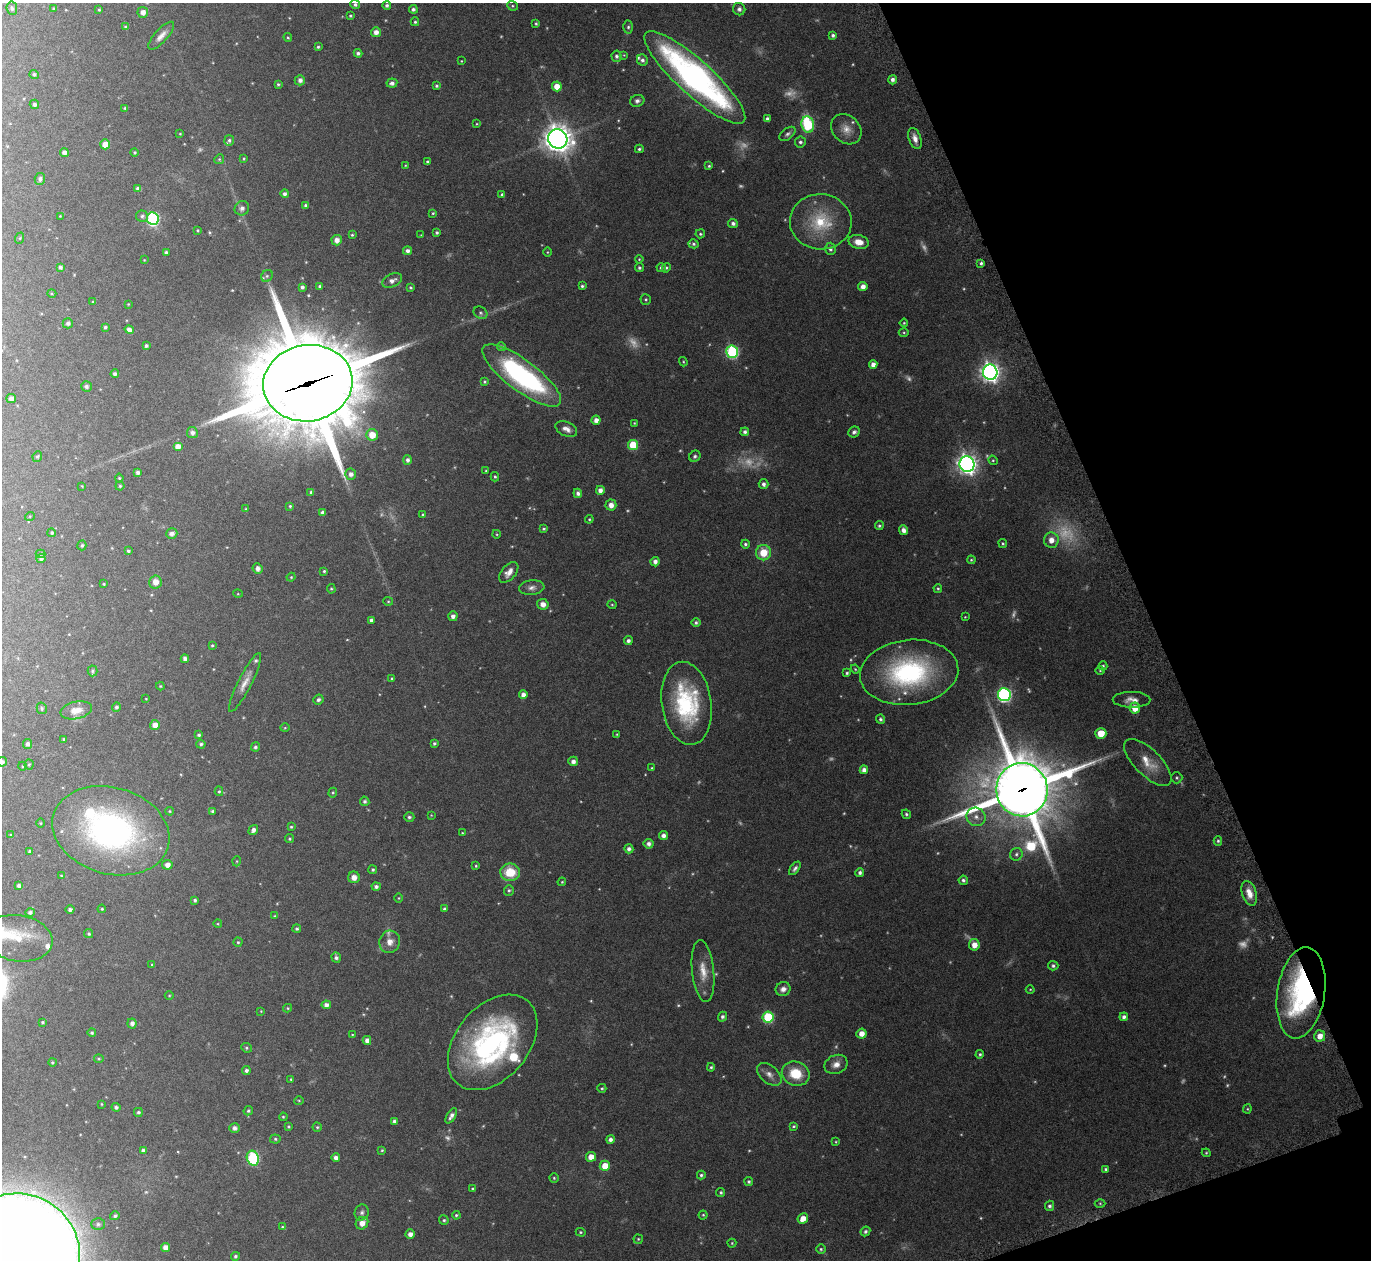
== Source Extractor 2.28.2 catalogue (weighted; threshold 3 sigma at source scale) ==
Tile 12 of 4 x 4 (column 4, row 3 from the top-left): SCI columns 4149-5517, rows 1450-2707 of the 5561 x 5540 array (HDU 1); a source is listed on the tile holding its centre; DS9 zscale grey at full resolution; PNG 1373 x 1262 px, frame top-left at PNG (2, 3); each listed source drawn as its Kron ellipse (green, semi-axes under 4 px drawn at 4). Shown black and unused: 18% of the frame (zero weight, under 5 of 9 exposures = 4% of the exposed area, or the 3 px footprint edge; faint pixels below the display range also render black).
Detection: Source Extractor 2.28.2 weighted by HDU 2 'WHT'; one run over the whole footprint, this tile lists its part. Background 0.0837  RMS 0.0035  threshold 0.0144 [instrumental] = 3 sigma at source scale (4.09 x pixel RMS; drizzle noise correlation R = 1.36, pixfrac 0.8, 0.05/0.05 arcsec/px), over >= 5 px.
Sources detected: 400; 36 too faint to see at this stretch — neither listed nor drawn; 9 inside a brighter listed object's ellipse — not listed separately; the other 355 listed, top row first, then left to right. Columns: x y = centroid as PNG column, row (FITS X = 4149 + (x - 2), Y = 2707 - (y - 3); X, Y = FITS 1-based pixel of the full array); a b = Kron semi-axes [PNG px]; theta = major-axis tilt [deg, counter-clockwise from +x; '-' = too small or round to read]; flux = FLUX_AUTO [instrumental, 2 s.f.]
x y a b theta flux
355 4 5 4 - 0.71
387 5 4 4 - 0.67
512 6 5 4 - 0.44
12 8 7 5 -82 0.59
53 8 4 4 - 0.38
413 9 4 4 - 0.89
739 9 6 6 - 1
99 10 4 3 - 0.36
143 12 5 5 - 1.9
350 16 4 4 - 0.42
415 22 4 4 - 0.48
536 24 3 3 - 0.42
126 27 4 3 - 0.63
628 27 6 5 - 0.6
376 32 5 5 - 2
833 35 4 3 - 0.79
161 36 18 6 48 2.2
288 37 4 4 - 0.39
318 47 3 3 - 0.47
358 53 4 4 - 0.8
624 55 4 4 - 0.26
616 56 5 5 - 0.84
642 60 6 5 - 0.89
461 61 3 2 - 0.23
34 74 4 4 - 0.6
695 78 66 17 -42 120
300 80 5 5 - 1.3
892 80 5 4 - 1
392 83 5 4 - 1
278 84 3 3 - 0.39
436 86 4 4 - 0.54
557 86 5 4 - 3.7
637 101 7 6 - 0.95
34 104 5 4 - 0.8
125 108 4 3 - 0.45
768 119 4 4 - 1.1
476 124 4 3 - 0.28
808 124 8 6 -80 27
846 129 17 13 -45 3.5
180 134 4 3 - 0.24
788 134 9 5 37 0.89
915 138 11 6 -70 2
558 139 10 9 - 390
229 140 5 5 - 0.64
800 142 5 5 - 0.7
105 144 5 5 - 3.8
639 149 4 3 - 0.52
64 152 4 4 - 1.4
135 152 4 4 - 0.38
219 159 5 4 - 0.37
244 159 4 3 - 0.36
427 162 3 3 - 0.57
405 165 4 3 - 0.23
709 166 4 4 - 0.42
40 179 6 5 - 0.79
138 189 4 4 - 1.1
285 194 4 4 - 0.92
502 194 4 3 - 0.63
306 205 4 3 - 0.7
242 208 7 7 - 1.4
433 213 3 3 - 0.32
60 216 3 3 - 0.22
142 216 6 5 - 0.7
153 219 6 6 - 41
821 222 31 27 -5 16
733 223 5 4 - 0.95
198 230 3 3 - 0.32
437 233 3 3 - 0.62
700 234 5 4 - 0.49
352 235 3 3 - 0.4
421 235 4 4 - 0.24
20 238 6 3 71 0.33
337 240 5 5 - 2
859 242 10 7 -12 3.6
693 244 5 4 - 0.55
830 249 6 5 - 0.89
407 251 4 4 - 1.2
547 252 4 3 - 0.27
166 253 4 3 - 0.87
639 259 4 3 - 0.3
144 260 3 3 - 0.21
981 263 3 3 - 0.63
60 267 4 4 - 0.87
639 268 4 4 - 0.6
661 268 5 4 - 0.68
666 268 5 4 - 0.4
267 276 6 5 - 0.6
392 280 10 6 23 1.8
320 286 4 3 - 0.62
582 286 4 3 - 0.58
302 287 4 3 - 0.77
410 287 3 3 - 0.39
863 287 5 4 - 2
52 294 5 3 - 0.3
646 299 5 5 - 0.46
93 302 4 3 - 0.4
128 304 4 3 - 0.23
481 313 7 6 - 0.7
68 323 5 5 - 0.92
904 323 4 4 - 0.37
105 327 4 4 - 0.53
129 330 5 4 - 1.5
904 332 5 3 - 0.36
146 346 3 3 - 0.63
501 346 4 4 - 0.53
732 352 6 6 - 41
683 362 5 3 - 0.31
873 365 4 4 - 1.9
990 372 8 7 - 180
115 374 4 4 - 0.86
522 375 47 15 -37 60
484 382 4 4 - 0.44
308 383 45 38 10 4900
86 386 5 5 - 0.83
11 398 4 4 - 1.6
596 420 4 4 - 2
634 423 4 3 - 0.26
566 429 11 7 -24 2
745 432 4 4 - 0.91
854 432 6 5 - 0.83
192 433 6 5 - 1.2
372 435 6 5 - 5.1
633 445 5 5 - 11
178 446 5 4 - 2.2
37 456 5 5 - 0.45
695 456 6 5 - 0.67
408 460 5 4 - 1
993 460 5 4 - 0.38
967 464 8 7 - 190
486 471 4 3 - 0.29
138 472 4 4 - 0.99
351 474 5 5 - 1.5
495 477 5 3 - 0.45
119 478 4 4 - 0.39
763 484 5 5 - 1
82 486 4 4 - 0.23
120 486 4 4 - 0.42
600 490 4 4 - 1.6
311 492 3 3 - 0.47
578 493 5 4 - 1.1
611 505 5 5 - 2.2
290 506 4 4 - 0.45
246 509 3 2 - 0.22
323 512 4 4 - 0.98
423 515 4 3 - 0.34
30 516 5 3 - 0.27
589 519 4 4 - 0.33
879 526 4 4 - 0.52
544 529 4 4 - 0.44
904 530 5 4 - 1.8
52 533 4 4 - 0.48
172 533 6 5 - 1.2
496 534 4 3 - 0.28
1051 540 7 7 - 2.8
1003 543 4 4 - 0.41
745 544 4 4 - 0.62
82 545 5 4 - 0.52
128 551 4 3 - 0.51
763 553 7 7 - 6.3
40 554 5 4 - 0.41
41 558 4 4 - 0.82
971 560 4 3 - 0.36
655 562 5 4 - 1.4
257 569 5 5 - 1.5
324 571 3 3 - 0.43
509 572 12 7 49 2.3
291 577 4 4 - 0.35
155 582 6 6 - 2.7
104 584 3 3 - 0.29
532 588 13 7 5 1.5
938 588 4 3 - 0.4
331 589 5 4 - 0.38
238 594 5 3 - 0.25
388 601 5 4 - 0.38
543 604 6 5 - 2.1
612 605 4 4 - 0.33
453 616 5 4 - 1.4
965 617 3 3 - 0.23
371 620 4 4 - 0.83
696 623 5 4 - 0.68
628 641 4 4 - 1.1
212 645 4 3 - 0.39
185 659 4 4 - 1.4
1103 666 4 4 - 0.47
855 669 5 3 - 0.31
92 671 5 5 - 0.5
1100 671 5 3 - 0.3
909 672 49 32 6 48
847 673 4 3 - 0.52
392 679 4 4 - 0.49
245 682 33 6 63 3.2
160 686 4 4 - 0.32
523 695 4 4 - 1.6
1004 695 6 6 - 65
146 699 3 2 - 0.21
318 700 5 5 - 0.73
1132 700 19 8 -1 2.5
687 703 42 25 -81 31
116 707 5 4 - 0.72
42 708 6 5 - 0.53
1135 708 5 5 - 4.6
76 710 16 8 13 3.7
880 719 4 4 - 0.67
155 725 5 5 - 2.4
285 728 5 3 - 0.29
1101 733 5 5 - 6.1
617 734 3 3 - 0.3
199 735 3 3 - 0.62
64 739 3 3 - 0.38
434 743 3 3 - 0.54
28 744 5 4 - 1.1
201 744 4 4 - 0.63
255 747 4 4 - 0.64
573 761 5 5 - 1.4
2 762 5 5 - 0.72
1148 762 30 13 -45 6.1
29 764 5 4 - 0.4
22 766 4 3 - 0.26
652 768 3 3 - 0.32
864 770 4 4 - 1.8
1177 778 6 5 - 0.52
1022 790 27 25 -84 2300
219 791 5 4 - 0.45
333 793 5 4 - 0.38
365 801 5 4 - 0.69
170 811 4 3 - 0.33
212 811 4 4 - 0.52
906 814 5 4 - 0.56
431 815 3 3 - 0.22
409 817 5 5 - 0.69
976 817 9 9 - 2.2
41 823 5 3 - 0.28
291 827 3 3 - 0.4
253 830 5 4 - 1.4
111 831 60 43 -16 91
462 833 3 3 - 0.25
11 835 4 4 - 0.31
663 835 4 4 - 1.5
290 839 4 4 - 0.42
1218 841 5 4 - 0.49
649 844 5 5 - 1.2
629 849 5 4 - 1.1
30 851 3 3 - 0.64
1016 854 6 6 - 0.81
237 861 5 3 - 0.26
167 865 5 5 - 1.8
476 866 4 3 - 0.36
795 868 8 4 53 0.91
373 870 4 4 - 0.55
510 872 10 8 -9 8.3
860 873 4 4 - 0.92
61 876 4 3 - 0.31
354 877 6 6 - 2.3
963 880 4 4 - 0.79
562 882 4 3 - 0.31
19 886 4 4 - 0.88
376 886 4 4 - 0.95
509 890 5 5 - 0.55
1249 893 13 7 -72 3.4
399 898 5 3 - 0.28
195 900 3 3 - 0.6
102 909 4 3 - 0.31
444 909 4 4 - 0.59
70 910 4 4 - 0.77
30 912 4 4 - 0.7
275 916 4 3 - 0.3
218 924 4 3 - 0.26
297 929 4 4 - 0.63
89 934 5 4 - 0.5
18 938 34 23 -9 10
238 942 4 4 - 0.43
390 942 11 10 - 2.5
974 945 6 5 - 2.9
336 957 5 4 - 0.94
152 965 4 3 - 0.32
1053 966 5 4 - 0.65
703 971 31 11 -84 5.4
783 989 7 6 - 1.6
1030 989 4 3 - 0.26
1301 993 46 24 81 56
169 995 4 3 - 0.25
326 1005 4 4 - 1.5
288 1008 4 4 - 0.34
261 1011 4 3 - 0.26
722 1017 5 4 - 0.83
768 1017 5 5 - 22
1124 1017 4 4 - 1
42 1022 3 3 - 0.38
132 1023 5 4 - 1.2
92 1033 4 4 - 0.45
861 1034 5 5 - 2.6
352 1035 4 3 - 0.31
1320 1036 6 5 - 2.7
367 1040 4 4 - 1.6
493 1042 54 36 50 73
246 1048 5 4 - 0.43
980 1054 4 4 - 0.52
99 1059 5 4 - 0.37
52 1062 4 4 - 0.43
836 1064 12 9 22 2.4
711 1067 4 3 - 0.47
246 1070 4 4 - 0.96
769 1074 14 8 -41 2.1
796 1074 14 12 -22 8.2
291 1079 3 3 - 0.29
602 1088 4 4 - 0.38
299 1100 5 3 - 0.31
102 1104 3 2 - 0.27
116 1107 4 4 - 0.7
1247 1109 4 4 - 0.34
248 1111 5 4 - 0.47
138 1112 4 4 - 0.61
451 1116 8 4 57 1.4
283 1117 4 3 - 0.33
394 1121 4 4 - 0.88
794 1126 4 3 - 0.41
288 1127 4 4 - 0.38
317 1127 4 4 - 0.41
234 1128 5 4 - 1.2
275 1139 5 4 - 0.5
610 1139 4 4 - 1.1
836 1142 4 3 - 0.26
143 1150 4 4 - 0.79
382 1150 4 4 - 0.37
1206 1153 4 4 - 0.37
591 1157 5 5 - 3.3
253 1158 7 6 - 33
336 1158 4 4 - 1.3
605 1166 5 5 - 4.9
1106 1169 4 4 - 0.5
701 1175 4 4 - 0.59
554 1178 4 4 - 0.39
749 1181 4 4 - 0.6
473 1189 4 3 - 0.55
721 1192 4 4 - 0.58
1100 1203 5 3 - 0.32
1050 1206 5 4 - 0.81
362 1212 8 7 - 0.93
456 1215 4 4 - 0.47
703 1215 4 4 - 0.41
115 1216 5 4 - 0.67
803 1219 5 5 - 3.3
444 1220 5 4 - 0.53
362 1223 7 5 44 2.5
98 1224 7 6 - 0.76
282 1227 4 3 - 0.27
865 1231 5 4 - 0.67
581 1232 5 4 - 0.4
410 1234 5 4 - 1.7
638 1239 4 4 - 0.39
732 1243 4 4 - 0.34
165 1247 4 4 - 2.5
821 1249 5 4 - 0.49
18 1256 63 61 -58 2100
235 1256 4 4 - 0.62
Overlapping masked pixels (flux is a lower limit): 3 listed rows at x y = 308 383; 1022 790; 1301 993
Isophote crosses this tile's border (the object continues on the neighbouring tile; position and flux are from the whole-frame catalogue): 2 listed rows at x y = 2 762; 18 1256